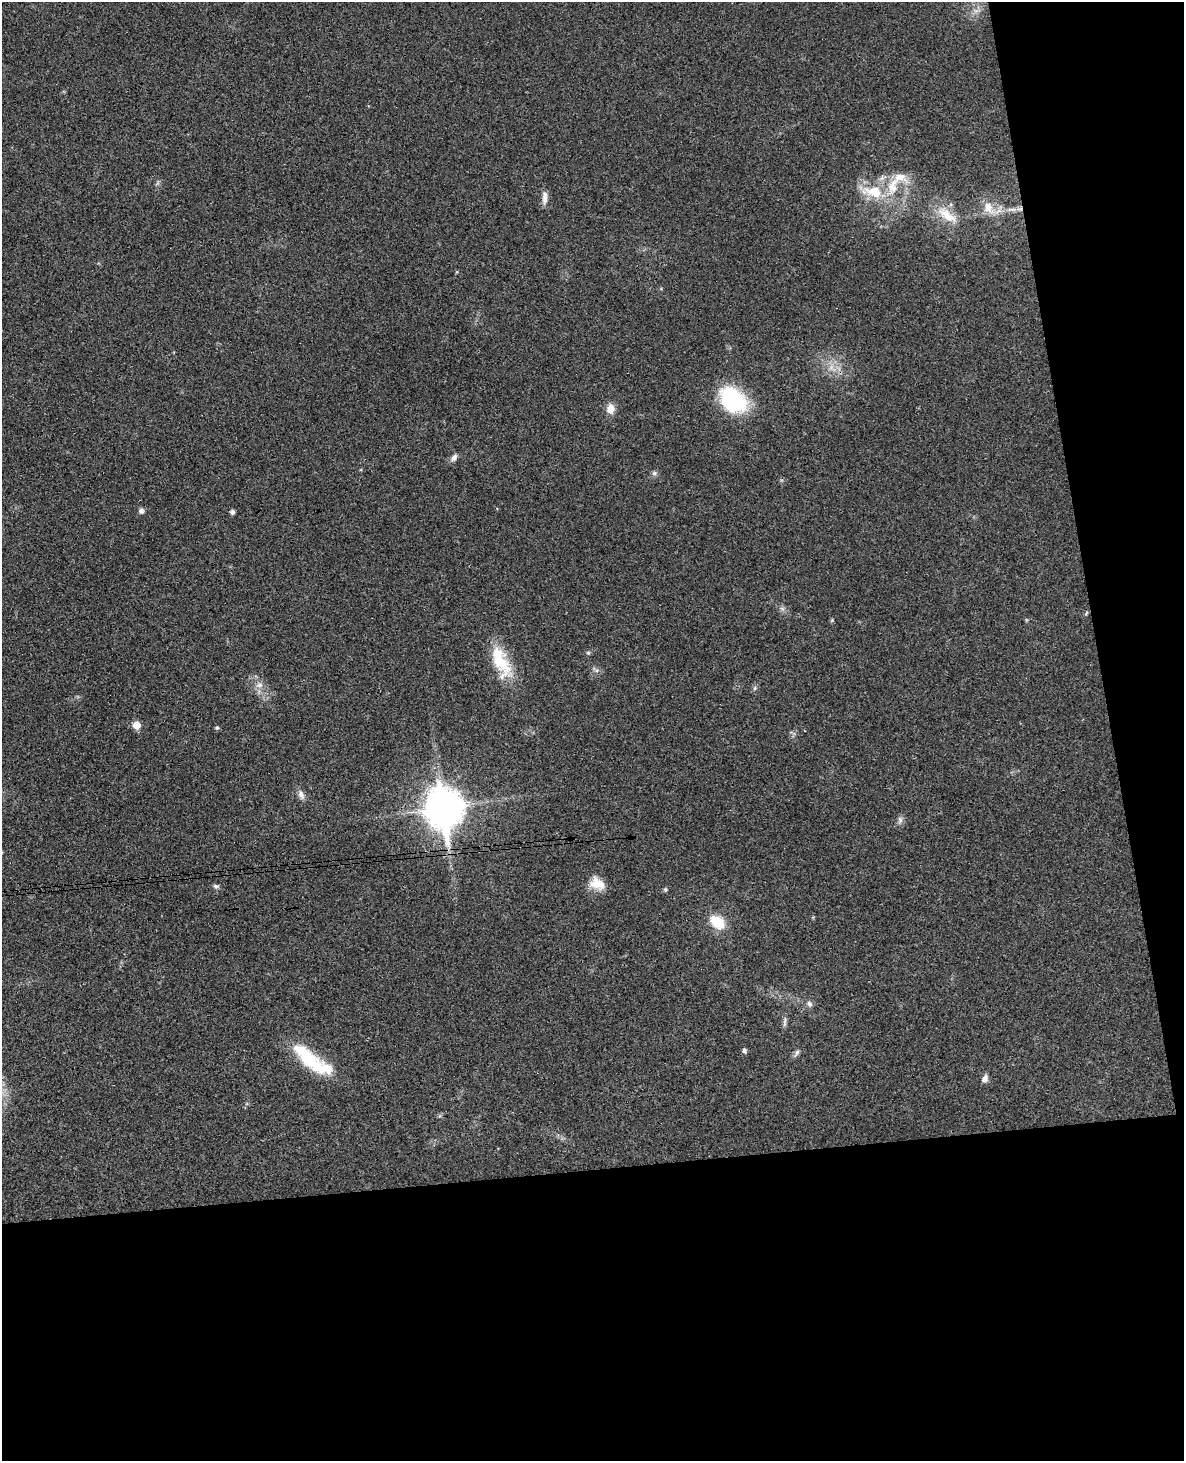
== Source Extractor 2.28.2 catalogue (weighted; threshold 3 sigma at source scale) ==
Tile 12 of 4 x 3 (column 4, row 3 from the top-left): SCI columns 3606-4787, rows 254-1712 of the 4844 x 4777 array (HDU 1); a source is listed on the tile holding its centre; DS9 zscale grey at full resolution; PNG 1186 x 1463 px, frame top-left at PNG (2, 2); no overlay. Shown black and unused: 27% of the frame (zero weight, under 3 of 4 exposures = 6% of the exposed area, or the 3 px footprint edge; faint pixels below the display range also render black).
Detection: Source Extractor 2.28.2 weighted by HDU 2 'WHT'; one run over the whole footprint, this tile lists its part. Background 0.035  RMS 0.0042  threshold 0.0187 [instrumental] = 3 sigma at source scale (4.5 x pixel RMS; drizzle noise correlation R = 1.50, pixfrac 1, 0.05/0.05 arcsec/px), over >= 5 px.
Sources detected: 38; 1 too faint to see at this stretch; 1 inside a brighter object's white glare — not listed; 2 inside a brighter listed object's ellipse — not listed separately; the other 34 listed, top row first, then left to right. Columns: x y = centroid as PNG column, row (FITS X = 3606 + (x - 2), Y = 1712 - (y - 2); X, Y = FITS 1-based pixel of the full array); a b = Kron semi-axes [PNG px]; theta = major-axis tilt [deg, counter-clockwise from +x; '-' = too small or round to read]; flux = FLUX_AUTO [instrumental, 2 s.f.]
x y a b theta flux
899 177 23 13 -19 7
873 192 29 14 -9 13
545 197 18 6 -90 2.6
989 208 20 13 -59 6.8
1012 209 18 5 0 3.4
947 215 34 13 -35 9.8
733 400 34 24 -43 33
611 408 8 7 - 5
454 458 10 6 59 1.7
654 473 7 7 - 1.1
141 511 7 7 - 1.2
232 512 5 5 - 1.1
782 608 7 4 -19 0.91
1086 613 6 3 71 0.48
832 620 6 4 72 0.48
588 653 5 5 - 0.62
501 662 46 18 -66 18
259 685 10 6 10 2
755 688 6 4 71 0.67
136 725 6 5 - 7.1
217 728 5 5 - 0.75
301 795 14 7 -66 2.2
443 808 15 12 -83 960
900 820 10 6 -89 1.4
597 884 20 14 -22 6.4
216 886 8 5 -10 0.95
665 889 6 5 - 0.66
717 922 15 10 -37 12
809 1004 8 7 - 1.4
785 1021 13 4 84 1.3
744 1051 5 5 - 1.2
797 1053 10 6 62 1.2
305 1055 44 20 -43 21
985 1079 9 6 70 2.1